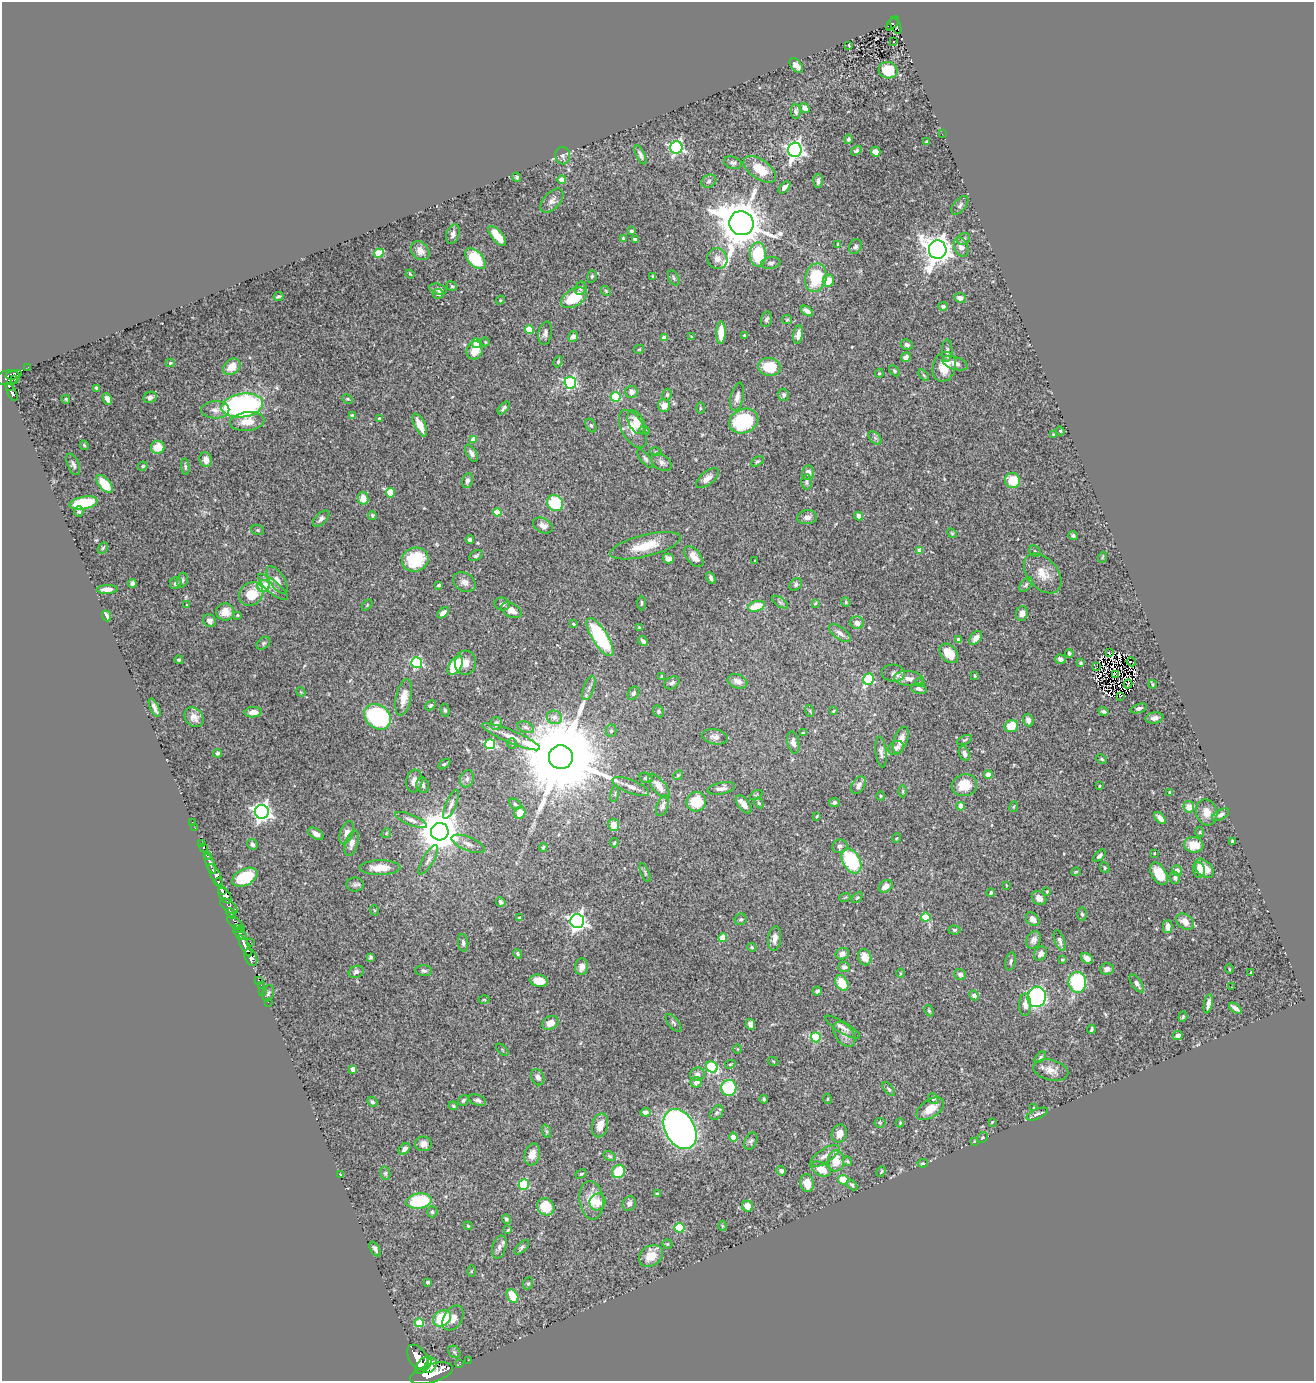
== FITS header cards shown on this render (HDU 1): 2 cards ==
NAXIS1  =                 1312
NAXIS2  =                 1379

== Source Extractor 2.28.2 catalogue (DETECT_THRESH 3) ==
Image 1312 x 1379 px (HDU 1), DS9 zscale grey, 1 PNG px = 1 image px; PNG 1316 x 1383 px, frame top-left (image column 1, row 1379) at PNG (2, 2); each listed source drawn as its Kron ellipse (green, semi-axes under 4 px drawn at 4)
Background 1.53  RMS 0.029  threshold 0.0876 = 3 sigma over >= 5 px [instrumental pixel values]
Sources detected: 514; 5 with non-positive FLUX_AUTO (blend fragments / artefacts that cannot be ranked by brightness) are neither listed nor drawn; of the other 509, the 500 brightest by FLUX_AUTO listed and drawn (9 fainter detections omitted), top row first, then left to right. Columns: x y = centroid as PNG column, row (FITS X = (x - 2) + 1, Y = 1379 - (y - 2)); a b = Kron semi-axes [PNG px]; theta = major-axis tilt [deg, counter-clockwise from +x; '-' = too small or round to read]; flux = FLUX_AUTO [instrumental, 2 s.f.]
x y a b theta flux
893 24 8 4 49 220
896 26 9 4 -66 250
894 42 3 3 - 6.8
849 45 3 2 - 1.6
796 66 8 5 -49 11
888 70 9 8 - 60
805 108 5 4 - 15
796 111 8 5 -87 5.5
942 134 2 2 - 4.2
848 139 5 4 - 3.9
926 142 3 3 - 2.8
676 147 6 6 - 380
795 150 7 7 - 770
856 151 6 4 34 3.1
876 152 5 4 - 13
640 155 10 4 -64 6.1
563 156 9 7 -82 7
733 163 9 6 -17 5.8
760 169 18 9 -35 43
517 177 4 4 - 3.4
562 180 4 4 - 31
709 181 8 6 30 5.2
818 181 7 4 89 6.4
784 187 7 4 47 8.1
552 201 14 8 48 11
960 205 11 6 50 6
741 223 12 12 - 9800
631 231 4 3 - 3
453 234 10 6 71 8.1
497 236 12 5 -50 30
623 238 3 3 - 2.5
964 239 7 5 30 4.3
635 240 4 3 - 9.5
838 244 3 2 - 1.7
855 247 8 6 60 5.3
961 247 10 6 -66 14
938 250 9 8 - 2700
420 251 10 8 -49 16
379 253 5 4 - 73
758 255 12 8 89 110
475 259 13 7 -47 81
717 259 10 10 - 13
771 263 10 6 8 6.8
410 274 4 3 - 2
592 276 6 4 74 3.1
653 276 3 3 - 3.6
674 278 8 5 -62 3.9
816 278 14 10 75 90
828 281 6 5 - 39
452 286 5 4 - 2.6
581 288 7 5 66 4.1
438 289 9 5 -15 7.9
606 291 5 4 - 2.5
438 294 5 5 - 6
278 296 5 3 - 3
574 298 14 8 31 67
960 298 6 5 - 10
500 300 4 4 - 2.2
943 306 4 4 - 6.9
807 311 7 4 -35 8.6
766 319 8 5 74 5.6
787 320 5 4 - 2.4
529 330 4 4 - 47
545 333 12 7 79 7.5
721 333 11 5 88 35
745 335 3 3 - 2.2
798 335 9 4 81 15
573 337 5 4 - 7.1
691 337 3 2 - 1.7
664 338 4 4 - 21
485 342 4 3 - 2
476 343 5 4 - 62
907 345 6 5 - 5.8
639 349 5 4 - 2.1
475 350 9 8 - 28
947 351 11 5 88 6.9
906 357 5 4 - 8.2
558 362 6 4 64 2.8
170 363 4 3 - 3.1
955 363 13 6 -18 13
28 367 2 2 - 16
232 367 9 7 42 26
769 367 11 9 -11 59
944 367 15 11 75 37
894 371 6 4 -46 3.1
879 373 5 4 - 2.6
14 375 8 4 13 400
924 375 6 3 -52 2.5
8 378 12 7 10 2100
15 379 4 2 - 200
570 383 6 5 - 270
9 386 3 3 - 360
97 388 4 3 - 3.6
12 392 10 4 -63 540
631 392 6 6 - 9.3
667 395 6 4 75 3.4
784 395 6 5 - 5.1
150 397 6 5 - 7.2
616 397 5 5 - 110
737 397 14 6 78 12
66 399 4 2 - 2.4
107 399 6 4 -60 9.6
348 399 6 4 -26 2.4
242 405 21 11 9 440
664 406 6 6 - 17
504 408 7 3 49 4.4
700 408 5 3 - 2.2
215 410 14 8 1 13
352 415 4 4 - 3.5
380 419 4 3 - 6.5
744 421 15 12 23 130
247 422 17 9 6 29
636 422 13 7 -63 25
420 425 12 5 -64 29
591 425 7 5 -61 3.6
633 429 21 11 -61 27
645 430 5 4 - 3
1060 431 4 4 - 2.2
1053 434 3 2 - 1.8
875 438 8 5 -45 4.6
473 439 4 4 - 22
84 445 5 4 - 2.9
158 447 7 6 - 31
656 452 6 3 -18 2.4
471 453 9 5 -60 7.5
645 458 11 4 -52 5.1
206 460 7 6 - 16
757 461 7 4 29 3.3
661 462 11 7 -33 8.4
73 464 11 5 -66 6.3
143 466 5 4 - 3
185 467 8 4 -85 3.3
808 473 7 6 - 12
707 478 13 6 38 13
467 481 7 5 77 6.4
1013 481 7 7 - 44
807 482 7 5 -90 3.9
105 484 10 5 -51 50
390 493 4 4 - 75
363 498 6 5 - 23
84 503 14 6 10 100
555 503 8 7 - 80
79 512 5 4 - 3.6
497 512 4 4 - 46
372 515 5 4 - 3
859 516 4 4 - 9.4
807 517 10 7 6 8.9
321 519 10 5 45 6.4
543 525 10 7 -26 11
258 530 6 5 - 2.7
952 533 5 4 - 2.3
1073 536 5 4 - 3.5
470 540 4 3 - 6.6
645 546 36 11 14 56
103 548 6 4 58 2.9
920 550 4 4 - 24
1035 551 6 5 - 2.7
476 556 7 4 28 3.6
694 557 12 7 -49 17
1103 557 5 3 - 1.8
668 558 5 5 - 12
415 560 13 12 - 75
755 561 3 2 - 2
1043 573 23 15 -49 34
711 578 6 3 -62 5.1
182 580 7 5 73 5
277 580 16 7 -58 12
464 582 12 9 -31 11
132 583 4 4 - 5.7
176 583 6 5 - 6.5
796 584 7 5 48 4.7
439 585 4 3 - 3.5
1026 585 8 5 52 4.5
264 586 6 5 - 51
273 587 19 6 -41 12
107 589 10 4 4 11
251 594 13 11 43 48
780 602 9 4 -35 4.6
846 602 5 4 - 2.7
641 603 7 3 90 2.8
815 603 4 3 - 2
502 604 7 6 - 6.3
187 605 4 4 - 1.6
367 605 6 4 47 2.1
756 606 9 5 17 46
511 610 11 6 -27 17
225 612 9 8 - 23
443 613 7 4 43 10
1022 613 7 6 - 11
237 615 4 3 - 1.7
107 616 5 4 - 13
210 621 7 6 - 9.6
857 623 7 6 - 12
573 624 4 3 - 2.8
639 627 4 3 - 1.5
840 633 13 6 -37 11
600 637 22 7 -58 180
976 638 8 5 52 13
959 640 4 4 - 11
643 641 5 3 - 4.7
263 643 8 5 41 4.1
1109 652 3 2 - 9.8
949 653 11 8 -48 36
1069 653 4 4 - 3.9
1060 659 5 4 - 7.9
179 660 4 4 - 2.8
1131 662 5 2 - 1.5
417 663 5 5 - 230
465 663 12 10 85 18
1081 663 4 3 - 3.4
455 666 11 6 56 71
1097 667 2 2 - 3.4
893 673 11 8 -5 9
1116 675 3 2 - 1.8
662 676 3 3 - 3
975 676 3 3 - 2.2
868 679 6 5 - 140
909 679 14 7 -6 17
738 681 10 7 -19 13
920 682 5 4 - 2.3
672 683 8 5 33 5.3
1128 684 4 2 - 2.7
1152 684 4 3 - 2.4
589 688 13 5 69 7.3
919 689 8 5 -15 5.7
301 692 5 3 - 1.7
633 693 7 5 57 4.2
1121 696 2 2 - 2.1
404 697 18 7 77 25
430 705 6 3 44 3
155 708 10 3 -64 7.3
1139 708 8 4 18 4.6
445 710 6 4 -81 3.3
659 711 6 5 - 4.3
810 711 6 3 -72 2.6
833 711 3 2 - 1.9
1104 711 5 3 - 5.3
253 712 9 5 4 15
194 717 11 8 -50 14
378 717 14 11 -38 250
554 717 7 6 - 9.9
1154 718 9 5 10 8.6
1028 720 6 5 - 8.8
496 723 6 5 - 9.1
1011 726 7 6 - 40
526 727 8 5 -19 6.2
611 731 6 5 - 3.9
803 733 4 3 - 2.3
511 737 31 6 -23 27
715 737 13 7 -11 8.5
901 740 14 6 70 17
964 740 8 3 26 2.7
512 743 5 4 - 2.7
793 743 11 6 -77 9.1
490 744 5 5 - 180
896 748 8 6 35 7.7
881 752 15 5 -84 8.7
218 753 4 4 - 3.4
964 754 8 5 -64 8.9
561 757 12 12 - 45000
1102 759 5 3 - 2.9
444 764 7 4 35 2.9
678 775 5 4 - 2.5
988 775 4 4 - 27
646 778 7 5 -17 3.4
467 779 9 6 73 6.8
414 781 11 8 83 13
423 785 8 6 -73 6.7
858 785 9 6 59 9.5
964 785 13 11 11 37
659 786 15 6 -51 21
1099 786 4 3 - 1.9
631 787 19 6 -22 14
721 788 14 6 12 10
903 791 6 4 89 3
1170 793 4 3 - 3.4
615 794 8 3 77 2.7
756 795 7 4 34 2.4
881 796 5 3 - 1.9
696 802 10 9 - 52
834 802 5 5 - 4.4
759 803 6 4 -60 2.5
451 804 15 5 67 8
515 804 6 5 - 3.7
744 804 10 5 -52 14
663 806 11 5 68 8.4
961 806 4 4 - 25
1014 807 5 3 - 1.8
1189 807 6 5 - 20
262 812 7 7 - 880
1207 812 13 10 -74 21
520 813 6 5 - 25
1221 815 9 4 29 6.5
817 816 3 2 - 1.7
1160 818 7 4 -46 12
411 820 17 5 -22 9.6
192 822 2 2 - 9.3
614 825 6 5 - 18
195 828 2 2 - 15
440 832 9 8 - 6700
1200 832 5 3 - 2.3
346 833 12 6 71 12
386 833 5 4 - 2.4
316 834 8 5 -31 10
897 838 5 3 - 1.6
1233 841 4 3 - 2.8
201 843 2 2 - 18
352 843 13 6 73 12
614 843 4 3 - 2.4
252 844 6 5 - 5.4
468 844 18 6 -22 12
1194 845 9 7 -6 29
840 846 8 6 6 6.2
543 847 4 4 - 3.2
203 848 3 3 - 120
1154 853 2 2 - 1.5
207 856 3 3 - 290
1099 856 7 4 44 5
428 860 17 5 59 9.7
851 861 13 8 -61 140
210 864 10 3 -70 870
380 868 20 7 1 33
1105 868 5 4 - 3.2
1204 868 11 7 -46 33
1199 870 7 6 - 25
1177 871 5 5 - 12
1076 872 4 3 - 2.1
645 873 10 4 -68 3.6
1159 874 12 7 -60 40
216 875 12 4 -61 3600
245 877 13 8 26 81
1175 878 6 5 - 4.1
218 882 4 2 - 980
355 885 8 7 - 6
1006 885 3 2 - 1.5
886 886 7 5 37 13
222 890 4 3 - 1700
1047 891 3 3 - 2.2
991 893 4 4 - 5.7
225 896 9 5 -53 6100
845 897 5 3 - 1.9
857 897 6 4 47 3.1
1039 898 8 6 -43 12
501 902 5 4 - 5.2
229 906 10 5 -41 1900
374 910 5 3 - 1.9
231 913 6 4 -46 1200
1082 914 6 5 - 3.8
926 917 4 4 - 71
520 918 4 4 - 11
741 919 6 5 - 3.9
1033 919 8 5 -46 13
577 921 7 7 - 820
1185 922 9 7 -37 19
235 923 9 5 -38 1400
1168 927 6 5 - 10
238 929 4 3 - 290
242 930 3 2 - 230
954 930 6 4 -3 3.4
240 934 7 4 -36 370
723 938 4 4 - 49
775 938 12 6 83 12
1033 940 9 7 63 8.1
1060 941 11 5 -70 7.7
250 942 2 2 - 19
463 943 9 5 -85 5
245 946 11 4 -62 3600
752 947 5 4 - 2.3
518 954 5 4 - 3.4
842 954 7 6 - 9.5
1041 954 7 6 - 10
251 957 9 6 -66 4800
371 957 4 4 - 3.6
865 957 8 6 -67 19
1087 958 6 5 - 11
1062 960 3 3 - 2.3
1010 961 9 5 78 4.8
582 967 8 6 85 13
844 967 6 5 - 7.3
1107 969 7 5 3 11
1229 969 5 3 - 1.6
424 971 8 5 -4 4.7
356 972 8 5 23 7.7
1251 972 3 3 - 1.7
901 973 4 3 - 2.2
960 974 6 5 - 4.8
258 980 3 2 - 34
539 981 9 6 -10 31
1077 982 10 9 - 160
842 983 8 6 -61 39
1137 984 10 5 -55 8
261 985 2 2 - 31
1231 987 3 2 - 3.5
263 991 3 2 - 43
817 991 5 4 - 5.3
268 993 8 5 72 4.8
974 995 5 4 - 7.5
1037 997 10 9 - 390
484 1000 5 3 - 1.8
268 1002 2 2 - 23
1208 1004 9 3 79 10
1025 1005 11 6 88 12
1235 1008 7 3 -37 9.6
929 1011 6 4 -63 2.8
1183 1017 5 4 - 2.3
550 1023 8 6 26 18
674 1023 11 5 -51 4.8
750 1024 5 4 - 8.4
843 1027 20 5 -31 11
1091 1029 4 3 - 3.2
844 1034 14 9 -52 14
1178 1035 5 4 - 6.8
816 1037 5 5 - 110
738 1049 5 3 - 1.6
502 1050 7 3 -46 2
1040 1057 7 4 46 3.1
773 1061 5 3 - 1.7
730 1064 5 4 - 2.3
712 1067 6 5 - 180
353 1069 4 4 - 18
1051 1070 18 10 -13 19
697 1074 7 6 - 6.6
538 1077 8 6 -67 8.3
696 1082 5 5 - 8.1
729 1088 8 7 - 96
889 1089 8 4 -51 3.7
764 1099 4 3 - 3.8
827 1099 5 3 - 1.9
933 1099 6 5 - 4.3
463 1100 6 4 52 3.6
478 1100 9 5 -17 6.2
372 1102 5 4 - 3.6
453 1106 5 4 - 2.5
1034 1108 4 3 - 1.8
930 1109 15 8 34 31
646 1112 5 4 - 8
717 1113 8 5 49 5.8
1037 1114 11 5 23 7.5
992 1122 4 2 - 1.7
880 1123 5 5 - 2.6
900 1123 4 3 - 1.8
600 1125 12 8 76 25
680 1129 21 15 -61 1100
546 1131 7 4 -71 3.8
839 1134 9 7 70 16
733 1137 4 4 - 26
982 1138 6 4 41 2.8
751 1141 9 6 65 4.9
974 1141 3 2 - 1.7
423 1144 8 7 - 9.5
404 1149 6 4 42 7.5
532 1154 11 7 75 21
610 1156 6 4 -27 3.4
825 1156 17 7 34 14
836 1161 10 8 -89 36
847 1161 5 3 - 2.3
923 1163 5 3 - 2.1
821 1169 10 6 -28 27
618 1171 7 6 - 50
781 1171 5 4 - 6.1
881 1172 6 3 63 2.1
385 1173 7 5 -78 3.4
581 1174 6 4 29 2.3
340 1175 4 3 - 1.6
843 1180 5 4 - 50
807 1183 9 6 -78 24
524 1185 5 5 - 120
852 1185 6 4 -46 4.1
657 1194 4 4 - 4.2
591 1200 19 12 -83 34
419 1201 13 7 9 110
597 1202 8 7 - 26
629 1203 7 6 - 7
747 1206 6 5 - 18
546 1207 9 8 - 44
432 1212 5 5 - 4
506 1219 5 3 - 3.4
468 1226 4 3 - 1.8
722 1226 5 3 - 1.9
679 1228 5 4 - 94
508 1230 4 3 - 2.3
667 1244 5 4 - 2.7
499 1247 12 7 74 8.5
522 1247 9 4 44 4.3
375 1249 8 4 -59 6.7
651 1256 13 10 34 35
471 1271 5 3 - 1.9
427 1282 3 3 - 4
528 1283 6 5 - 3.1
512 1296 7 5 -56 42
442 1318 10 7 38 80
453 1318 13 9 58 15
419 1323 5 4 - 49
454 1352 7 5 -45 3.7
418 1358 14 8 -56 8800
468 1360 2 2 - 21
460 1364 2 2 - 14
423 1365 11 6 49 4900
431 1365 8 5 59 1600
432 1373 22 9 17 12000
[9 fainter detections neither listed nor drawn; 5 non-positive-flux detections neither listed nor drawn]